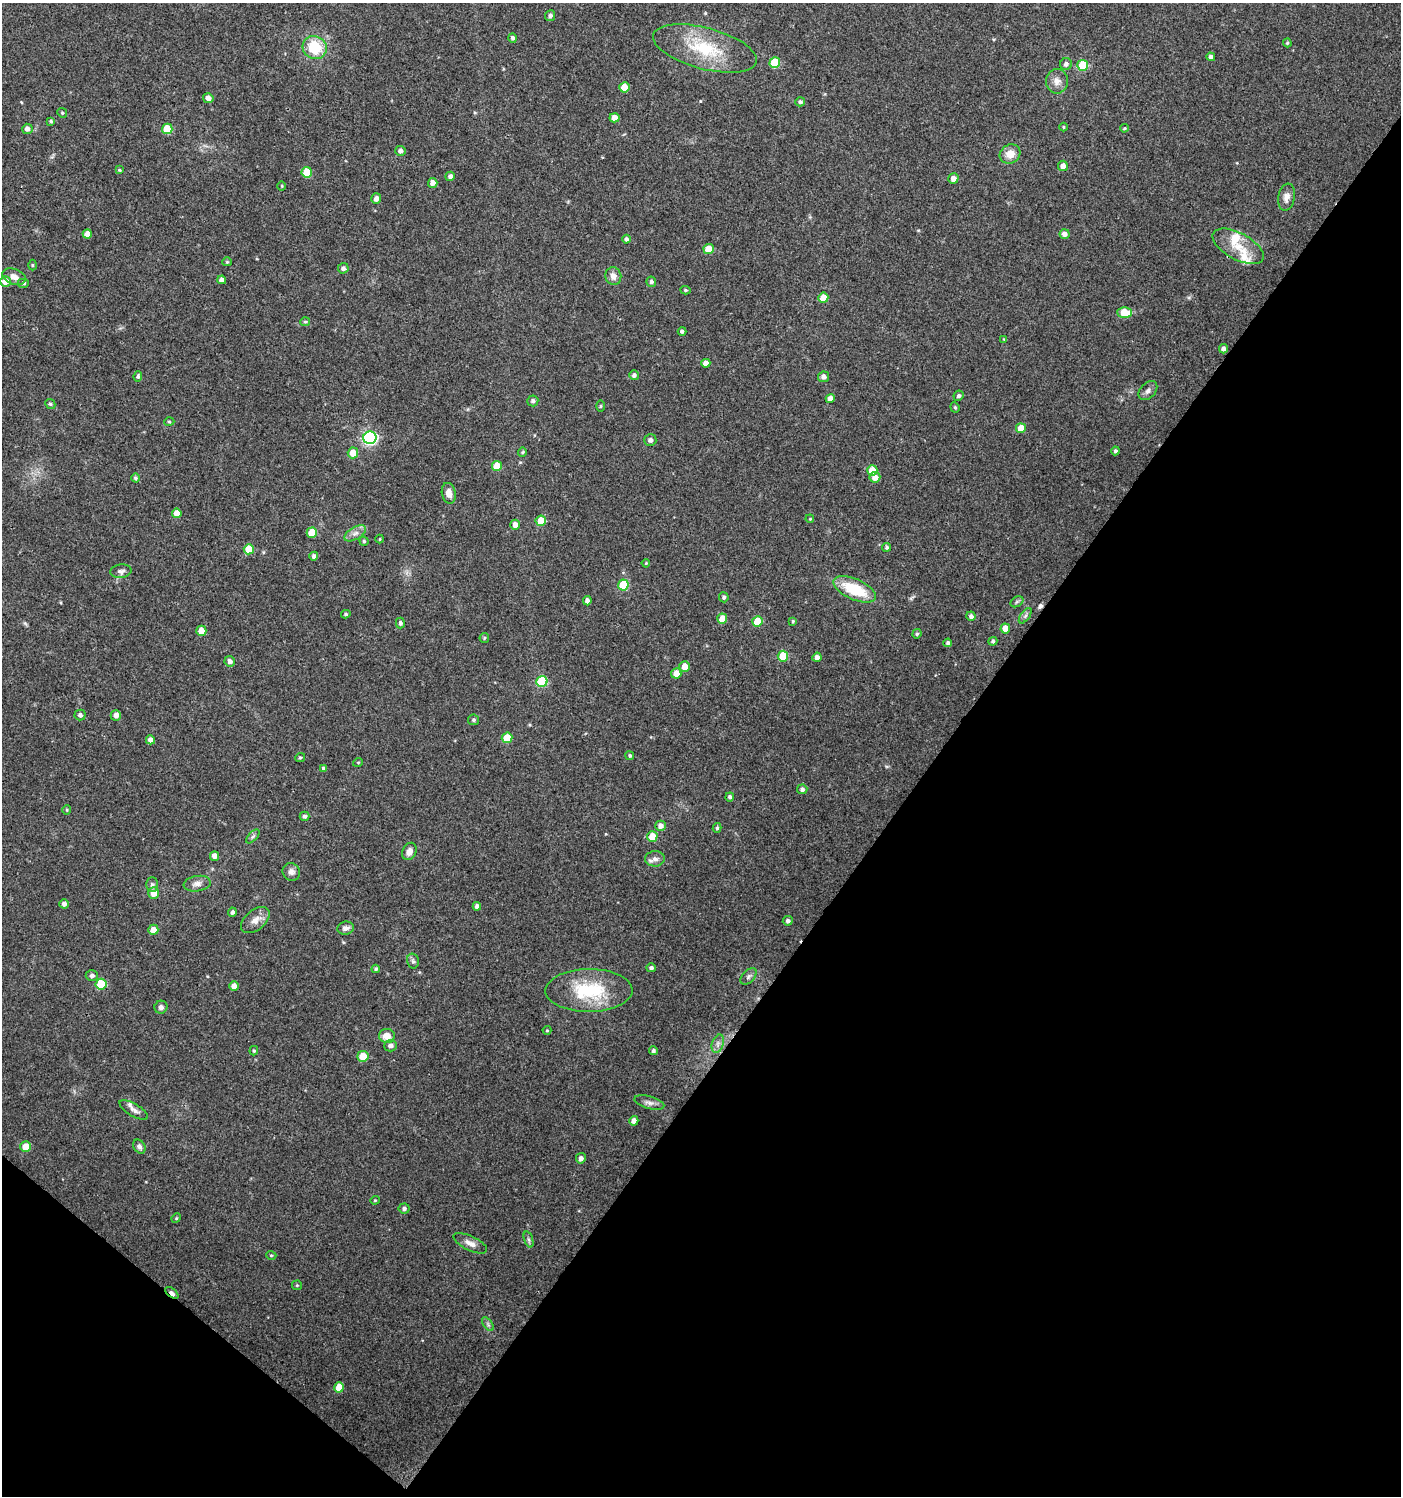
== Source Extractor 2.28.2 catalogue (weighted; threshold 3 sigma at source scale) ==
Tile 15 of 4 x 4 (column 3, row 4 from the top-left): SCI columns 2975-4373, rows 8-1501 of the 6017 x 5983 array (HDU 1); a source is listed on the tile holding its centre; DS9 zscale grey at full resolution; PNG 1403 x 1498 px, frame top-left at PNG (2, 3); each listed source drawn as its Kron ellipse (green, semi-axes under 4 px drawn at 4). Shown black and unused: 36% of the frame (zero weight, under 3 of 4 exposures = <1% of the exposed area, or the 3 px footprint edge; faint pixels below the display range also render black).
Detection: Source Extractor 2.28.2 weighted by HDU 2 'WHT'; one run over the whole footprint, this tile lists its part. Background 0.0237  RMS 0.0039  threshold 0.0177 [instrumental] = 3 sigma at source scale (4.5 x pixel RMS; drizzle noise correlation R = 1.50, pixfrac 1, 0.0396/0.0396 arcsec/px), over >= 5 px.
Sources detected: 178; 1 cosmic-ray / hot-pixel residue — neither listed nor drawn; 2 inside a brighter listed object's ellipse — not listed separately; the other 175 listed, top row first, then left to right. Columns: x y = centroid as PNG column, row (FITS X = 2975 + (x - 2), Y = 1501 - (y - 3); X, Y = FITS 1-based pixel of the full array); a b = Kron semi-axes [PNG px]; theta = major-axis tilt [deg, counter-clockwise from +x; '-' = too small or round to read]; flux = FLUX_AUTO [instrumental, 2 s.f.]
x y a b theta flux
550 16 5 5 - 1
513 38 5 4 - 0.81
1287 43 4 4 - 0.44
315 47 12 11 - 14
705 48 53 20 -15 22
1211 57 4 4 - 1.2
775 63 5 5 - 16
1066 64 6 6 - 1.4
1083 65 5 5 - 17
1057 81 12 11 - 2.8
624 87 5 5 - 7.6
208 98 5 5 - 2.1
800 102 5 4 - 0.84
62 113 5 4 - 0.55
614 118 5 4 - 3.8
51 121 4 4 - 0.58
1064 127 4 4 - 0.4
1124 128 4 3 - 0.46
27 129 5 5 - 1.6
167 129 5 5 - 13
400 151 5 5 - 1.2
1010 154 10 9 - 4.6
1063 166 5 5 - 2.3
119 170 4 3 - 0.35
307 172 5 5 - 9.4
450 176 5 4 - 1.4
953 178 5 5 - 2.2
433 183 5 4 - 2.3
282 186 5 3 - 0.35
1286 197 13 8 79 2.5
376 199 5 4 - 1.7
87 234 4 4 - 2.5
1064 234 5 4 - 1.7
626 239 4 4 - 0.97
1238 246 28 13 -28 8.4
709 249 5 5 - 8
227 262 5 4 - 0.42
32 265 5 3 - 0.43
343 268 5 5 - 1.3
613 276 9 8 - 2.5
14 277 12 7 -20 2.5
222 280 4 4 - 1.5
5 281 5 5 - 3.5
651 282 5 5 - 1
24 283 6 5 - 0.78
685 290 5 4 - 0.53
823 298 5 5 - 6.1
1125 312 7 5 0 11
305 322 5 4 - 0.51
682 331 4 4 - 0.75
1004 339 4 4 - 0.32
1223 349 4 4 - 1.3
706 363 4 4 - 2.8
634 375 5 4 - 0.98
138 376 5 4 - 0.82
824 377 5 5 - 1.6
1148 391 11 7 47 1.6
959 396 5 5 - 0.9
830 399 5 4 - 2.9
533 401 5 5 - 0.9
50 404 5 4 - 0.62
601 406 5 3 - 0.41
955 407 5 4 - 0.5
169 422 5 3 - 0.4
1021 428 5 5 - 6
370 438 6 6 - 70
650 440 6 6 - 1.4
1115 451 4 4 - 0.86
522 452 4 4 - 0.45
353 453 5 5 - 5.4
497 466 5 5 - 8.4
872 470 5 5 - 7
875 477 5 5 - 3
136 478 4 4 - 0.64
449 493 10 7 -80 2.6
177 513 5 4 - 3.7
810 519 4 3 - 0.31
541 521 5 5 - 9.5
515 525 5 5 - 2.3
312 533 5 5 - 8.9
355 533 12 6 31 2
380 539 4 3 - 0.29
364 541 4 4 - 0.55
887 547 4 4 - 0.63
249 549 5 5 - 7.7
314 556 4 4 - 1.2
646 563 4 3 - 0.34
121 571 10 7 8 1.4
623 585 5 5 - 16
855 589 23 10 -24 16
724 597 5 4 - 0.86
587 601 4 4 - 1.6
1017 602 7 5 31 0.74
346 614 4 3 - 0.61
971 616 5 4 - 1.3
1025 616 9 4 55 0.84
722 619 5 5 - 5.5
757 621 5 5 - 10
793 621 4 4 - 0.43
400 623 5 4 - 0.98
1005 629 5 4 - 4.8
201 631 5 5 - 5.3
917 634 5 4 - 0.62
484 638 5 4 - 0.51
993 641 4 4 - 0.69
948 643 4 4 - 0.87
783 656 5 5 - 13
817 657 4 4 - 1.6
230 661 5 5 - 1.6
684 667 5 5 - 4.6
676 673 5 5 - 4.5
542 681 5 5 - 23
80 715 5 5 - 1.2
116 715 5 5 - 2.1
473 720 5 5 - 0.74
507 738 5 5 - 10
150 740 4 4 - 2.2
630 756 4 4 - 0.62
300 757 5 4 - 0.56
358 762 5 3 - 0.33
323 768 4 4 - 0.64
802 789 5 5 - 0.99
730 797 4 4 - 1
67 810 5 3 - 0.4
305 816 5 4 - 0.82
660 826 5 5 - 2.1
717 828 5 4 - 0.65
253 836 8 4 48 0.74
652 836 5 5 - 6.9
409 851 9 6 65 2.4
214 856 5 4 - 2
655 859 10 7 3 1.9
291 872 9 8 - 1.9
152 884 7 6 - 0.86
197 884 13 7 9 2.2
154 893 5 5 - 4.7
64 904 4 4 - 1.4
477 906 4 4 - 1.6
232 912 4 4 - 0.99
255 920 17 10 40 3.5
788 921 5 5 - 1.2
346 928 8 6 8 1.7
153 930 5 5 - 3.8
413 961 7 5 -75 0.94
651 968 4 4 - 0.92
376 969 4 3 - 0.52
92 976 6 5 - 1.2
748 976 10 6 46 1.2
101 984 5 5 - 16
234 986 5 5 - 2.5
589 990 43 21 1 23
161 1007 6 6 - 1.3
547 1030 4 4 - 0.39
387 1036 8 7 - 4.2
718 1044 9 5 72 1.5
391 1046 6 5 - 1.5
254 1051 5 4 - 0.5
653 1051 4 4 - 0.96
363 1056 5 5 - 6.6
649 1103 15 6 -15 1.8
134 1110 16 6 -30 2.1
634 1121 5 4 - 2.1
26 1146 5 5 - 5.2
139 1147 7 5 -56 1.1
581 1158 5 5 - 1.6
375 1200 4 4 - 0.39
404 1209 5 5 - 1.1
176 1218 5 4 - 0.45
529 1240 8 3 -71 0.72
470 1243 18 7 -25 2.6
271 1255 5 3 - 0.38
297 1285 5 4 - 0.41
172 1293 8 4 -40 3.2
488 1324 8 4 -54 0.76
339 1387 5 5 - 5.4
Overlapping masked pixels (flux is a lower limit): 1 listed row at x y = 172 1293